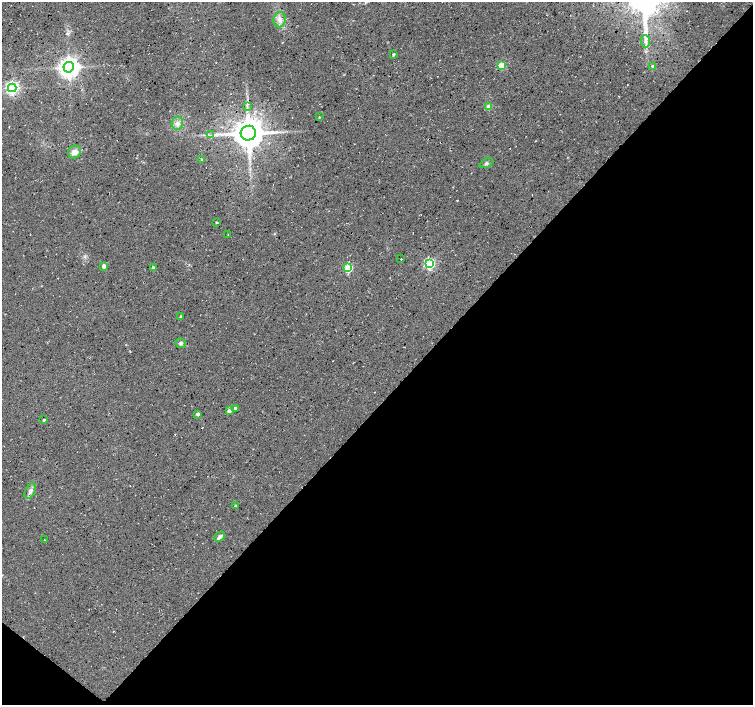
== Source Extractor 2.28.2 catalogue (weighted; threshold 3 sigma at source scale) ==
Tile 15 of 4 x 4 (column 3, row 4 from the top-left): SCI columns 3008-4508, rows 236-1640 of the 6008 x 6025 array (HDU 1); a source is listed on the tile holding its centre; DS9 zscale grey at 2 x 2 block average (1 PNG px = mean of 2 x 2 image px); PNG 755 x 707 px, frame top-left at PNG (2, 2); each listed source drawn as its Kron ellipse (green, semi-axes under 4 px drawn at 4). Shown black and unused: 44% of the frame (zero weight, under 3 of 4 exposures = <1% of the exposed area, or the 3 px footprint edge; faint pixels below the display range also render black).
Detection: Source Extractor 2.28.2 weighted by HDU 2 'WHT'; one run over the whole footprint, this tile lists its part. Background 0.0552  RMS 0.0068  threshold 0.0305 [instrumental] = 3 sigma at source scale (4.5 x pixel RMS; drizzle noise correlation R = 1.50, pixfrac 1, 0.0396/0.0396 arcsec/px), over >= 5 px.
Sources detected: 33; all 33 listed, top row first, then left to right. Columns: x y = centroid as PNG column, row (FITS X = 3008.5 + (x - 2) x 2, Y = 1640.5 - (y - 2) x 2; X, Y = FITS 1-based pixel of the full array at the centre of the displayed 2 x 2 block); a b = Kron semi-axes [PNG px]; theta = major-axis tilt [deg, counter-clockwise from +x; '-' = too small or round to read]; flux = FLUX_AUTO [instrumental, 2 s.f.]
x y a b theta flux
280 20 7 6 - 8.7
646 41 6 4 -86 5.6
393 54 2 2 - 2.3
501 65 3 3 - 59
653 66 3 3 - 3.7
69 67 5 5 - 1300
12 88 4 4 - 380
247 107 3 2 - 1.6
489 107 3 3 - 25
319 117 3 2 - 0.95
177 123 6 5 - 6.9
248 133 7 7 - 3100
211 135 3 2 - 1.5
75 152 7 6 - 11
201 159 2 2 - 1.3
486 163 7 4 26 3.5
216 222 3 2 - 1.5
228 235 2 2 - 0.93
401 259 2 2 - 1.1
429 264 4 4 - 190
104 266 3 3 - 10
153 268 3 3 - 3.9
348 268 3 3 - 78
181 317 2 2 - 3.2
181 343 5 5 - 3.4
235 408 3 2 - 5.3
229 411 3 3 - 7
198 414 3 2 - 4.6
44 420 2 2 - 2.9
30 491 8 5 62 6.3
235 506 3 3 - 2.7
220 537 6 4 42 5.6
44 540 2 2 - 0.83
Diffuse or blended objects may show on this block-average render without a row.